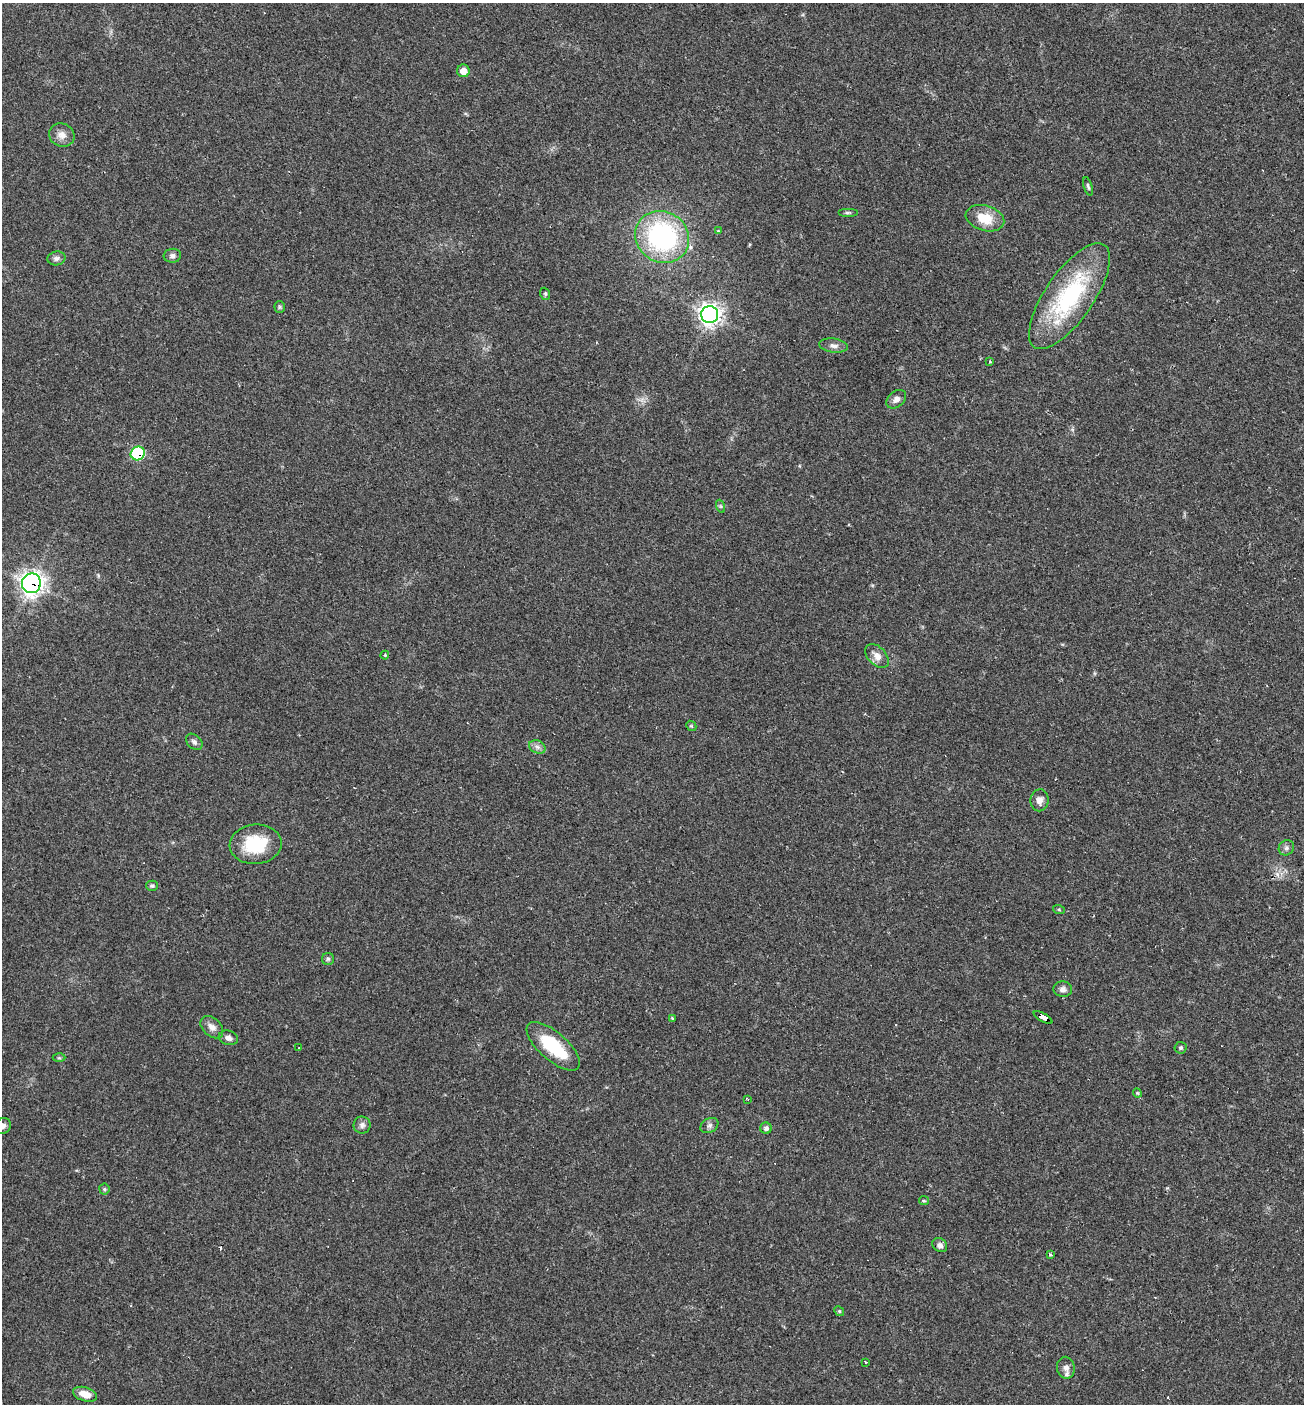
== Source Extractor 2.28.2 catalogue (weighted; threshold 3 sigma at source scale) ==
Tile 6 of 4 x 4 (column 2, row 2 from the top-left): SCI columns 1441-2742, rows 2804-4205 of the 5617 x 5606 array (HDU 1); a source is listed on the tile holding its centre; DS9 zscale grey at full resolution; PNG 1306 x 1406 px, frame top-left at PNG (2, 3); each listed source drawn as its Kron ellipse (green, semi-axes under 4 px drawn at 4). Shown black and unused: <1% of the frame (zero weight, under 2 of 3 exposures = <1% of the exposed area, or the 3 px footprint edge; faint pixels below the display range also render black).
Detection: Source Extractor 2.28.2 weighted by HDU 2 'WHT'; one run over the whole footprint, this tile lists its part. Background 0.0642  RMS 0.0053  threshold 0.0239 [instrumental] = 3 sigma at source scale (4.5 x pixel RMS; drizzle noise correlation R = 1.50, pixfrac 1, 0.05/0.05 arcsec/px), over >= 5 px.
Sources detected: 57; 3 cosmic-ray / hot-pixel residue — neither listed nor drawn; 1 inside a brighter listed object's ellipse — not listed separately; the other 53 listed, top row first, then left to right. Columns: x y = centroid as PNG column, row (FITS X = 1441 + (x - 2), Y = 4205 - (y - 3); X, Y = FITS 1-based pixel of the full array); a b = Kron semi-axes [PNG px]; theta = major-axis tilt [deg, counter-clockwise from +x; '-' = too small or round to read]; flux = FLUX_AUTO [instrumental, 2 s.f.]
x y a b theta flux
463 71 6 6 - 5.4
62 135 13 11 -27 4.2
1088 186 9 4 -74 0.98
848 213 10 3 0 0.93
985 218 20 12 -16 13
718 231 3 3 - 0.58
662 237 28 25 -33 89
172 256 9 7 6 1.8
56 258 9 7 11 1.9
545 294 6 4 -69 0.8
1069 296 62 24 55 62
280 307 5 5 - 0.88
710 315 8 8 - 310
833 346 14 7 -7 2.7
990 361 3 3 - 0.54
896 399 11 7 41 2.8
138 453 7 6 - 33
720 506 6 4 -71 0.88
31 583 10 9 - 280
385 655 4 3 - 0.57
877 656 14 9 -46 4.3
691 726 5 4 - 0.67
194 742 9 6 -44 1.9
537 747 8 6 -22 2
1039 800 11 9 82 3.4
256 844 26 20 5 24
1286 848 8 7 - 1.7
152 886 6 5 - 1.1
1059 910 6 4 -20 0.57
328 959 6 6 - 1
1063 989 9 7 -4 2.6
672 1018 3 3 - 0.67
1043 1018 10 4 -30 190
212 1027 13 9 -44 3.6
228 1038 10 7 -17 2.4
553 1046 33 14 -41 28
299 1048 2 2 - 0.53
1180 1048 6 6 - 1
59 1058 6 4 -1 0.75
1137 1093 4 4 - 0.62
747 1099 3 2 - 0.56
362 1125 8 8 - 2.1
709 1125 9 7 32 1.7
3 1126 8 7 - 1.8
766 1128 5 5 - 1.6
104 1189 5 5 - 0.78
924 1201 5 4 - 0.61
940 1245 8 6 -35 1.8
1050 1254 3 3 - 1.4
839 1311 5 4 - 0.7
865 1362 3 2 - 0.57
1066 1368 11 8 -79 2.6
85 1394 12 7 -17 6.3
Overlapping masked pixels (flux is a lower limit): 3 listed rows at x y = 138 453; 31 583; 1043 1018
Isophote crosses this tile's border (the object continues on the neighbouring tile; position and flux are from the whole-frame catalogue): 1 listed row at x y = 3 1126